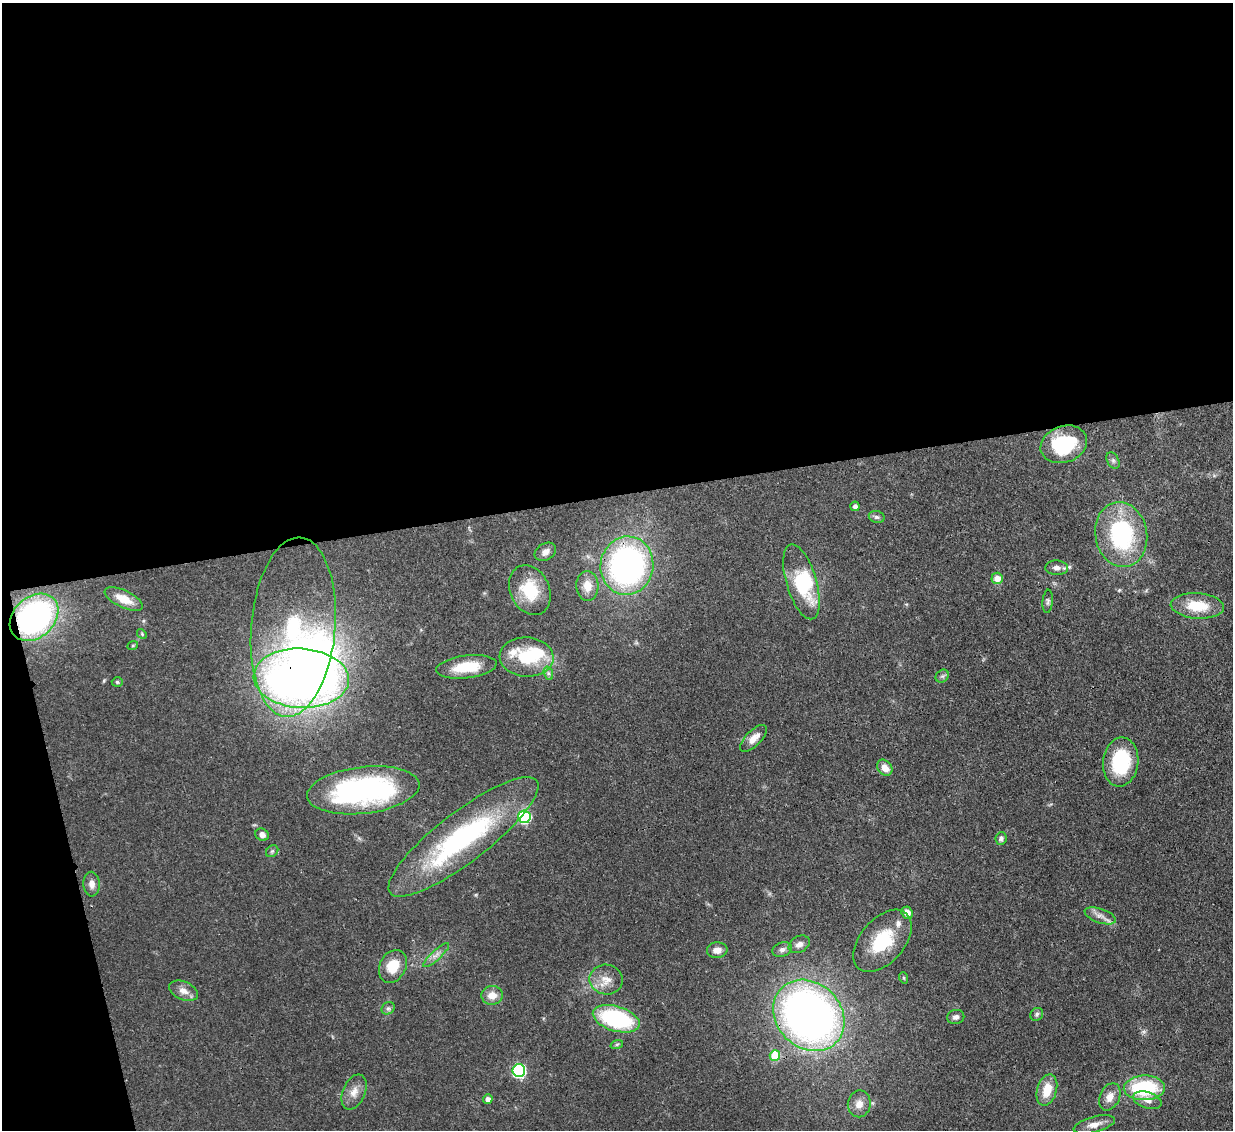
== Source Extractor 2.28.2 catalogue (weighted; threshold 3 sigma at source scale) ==
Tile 1 of 4 x 4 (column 1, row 1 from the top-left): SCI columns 80-1310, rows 3599-4726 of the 5081 x 5061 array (HDU 1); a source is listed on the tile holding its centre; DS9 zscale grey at full resolution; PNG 1235 x 1132 px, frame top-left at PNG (2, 3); each listed source drawn as its Kron ellipse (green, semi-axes under 4 px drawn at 4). Shown black and unused: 46% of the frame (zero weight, under 3 of 4 exposures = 9% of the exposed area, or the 3 px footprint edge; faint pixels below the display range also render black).
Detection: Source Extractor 2.28.2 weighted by HDU 2 'WHT'; one run over the whole footprint, this tile lists its part. Background 0.0967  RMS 0.0047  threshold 0.021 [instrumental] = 3 sigma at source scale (4.5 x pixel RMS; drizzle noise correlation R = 1.50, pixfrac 1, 0.05/0.05 arcsec/px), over >= 5 px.
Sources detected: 69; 4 inside a brighter object's white glare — neither listed nor drawn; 2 inside a brighter listed object's ellipse — not listed separately; the other 63 listed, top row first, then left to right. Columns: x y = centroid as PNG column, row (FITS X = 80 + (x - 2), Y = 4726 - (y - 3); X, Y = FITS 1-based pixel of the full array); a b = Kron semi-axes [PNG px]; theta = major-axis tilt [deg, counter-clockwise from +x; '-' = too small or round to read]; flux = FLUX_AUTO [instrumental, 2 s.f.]
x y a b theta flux
1064 444 24 18 19 29
1113 460 9 6 -64 1.3
855 506 5 4 - 1.6
877 517 8 6 -15 1.2
1121 535 33 26 -79 53
545 552 11 8 30 2.8
627 566 29 26 80 140
1057 568 11 7 -3 2.5
997 578 6 5 - 4.5
801 582 39 15 -73 28
587 586 15 11 -86 6.2
530 590 26 19 -64 18
124 599 20 8 -26 7
1048 601 11 5 85 1.2
1197 606 27 12 -4 14
34 617 27 20 42 110
293 627 90 42 85 66
142 634 5 4 - 0.61
133 645 5 3 - 0.48
527 657 27 19 -4 24
466 667 30 11 7 15
548 673 7 4 -72 1
942 676 7 6 - 1.1
301 678 48 29 -3 380
117 682 5 4 - 0.67
754 738 17 7 45 4.5
1121 762 24 17 83 31
885 768 9 6 -52 4
363 790 56 23 7 100
524 817 6 6 - 55
262 835 7 6 - 2.2
463 837 92 25 37 86
1001 839 6 5 - 1.3
272 851 7 5 44 0.9
92 884 12 8 -87 3.1
907 913 6 5 - 3.4
1100 916 16 7 -19 3.2
882 941 36 22 49 24
799 944 11 8 30 2.3
717 950 10 7 6 3.6
782 950 10 7 19 1.7
436 955 17 4 42 2.6
393 966 17 13 61 11
904 978 6 3 -71 0.58
606 980 17 15 -11 6.4
184 991 15 9 -24 3.8
492 995 10 9 - 5
388 1008 7 6 - 1.2
1037 1014 7 6 - 1.1
809 1015 39 32 -45 300
956 1017 9 7 12 1.7
616 1019 24 12 -17 52
617 1044 6 4 19 0.65
775 1056 5 5 - 16
519 1070 6 6 - 63
1144 1088 20 12 1 37
1047 1090 16 9 74 9.5
354 1092 18 11 67 5
1110 1097 14 10 64 4.4
488 1099 5 5 - 2.4
1147 1100 15 8 -17 3.4
859 1104 13 11 82 4.9
1094 1125 21 7 15 4.1
Overlapping masked pixels (flux is a lower limit): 3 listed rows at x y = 34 617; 301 678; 1121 762